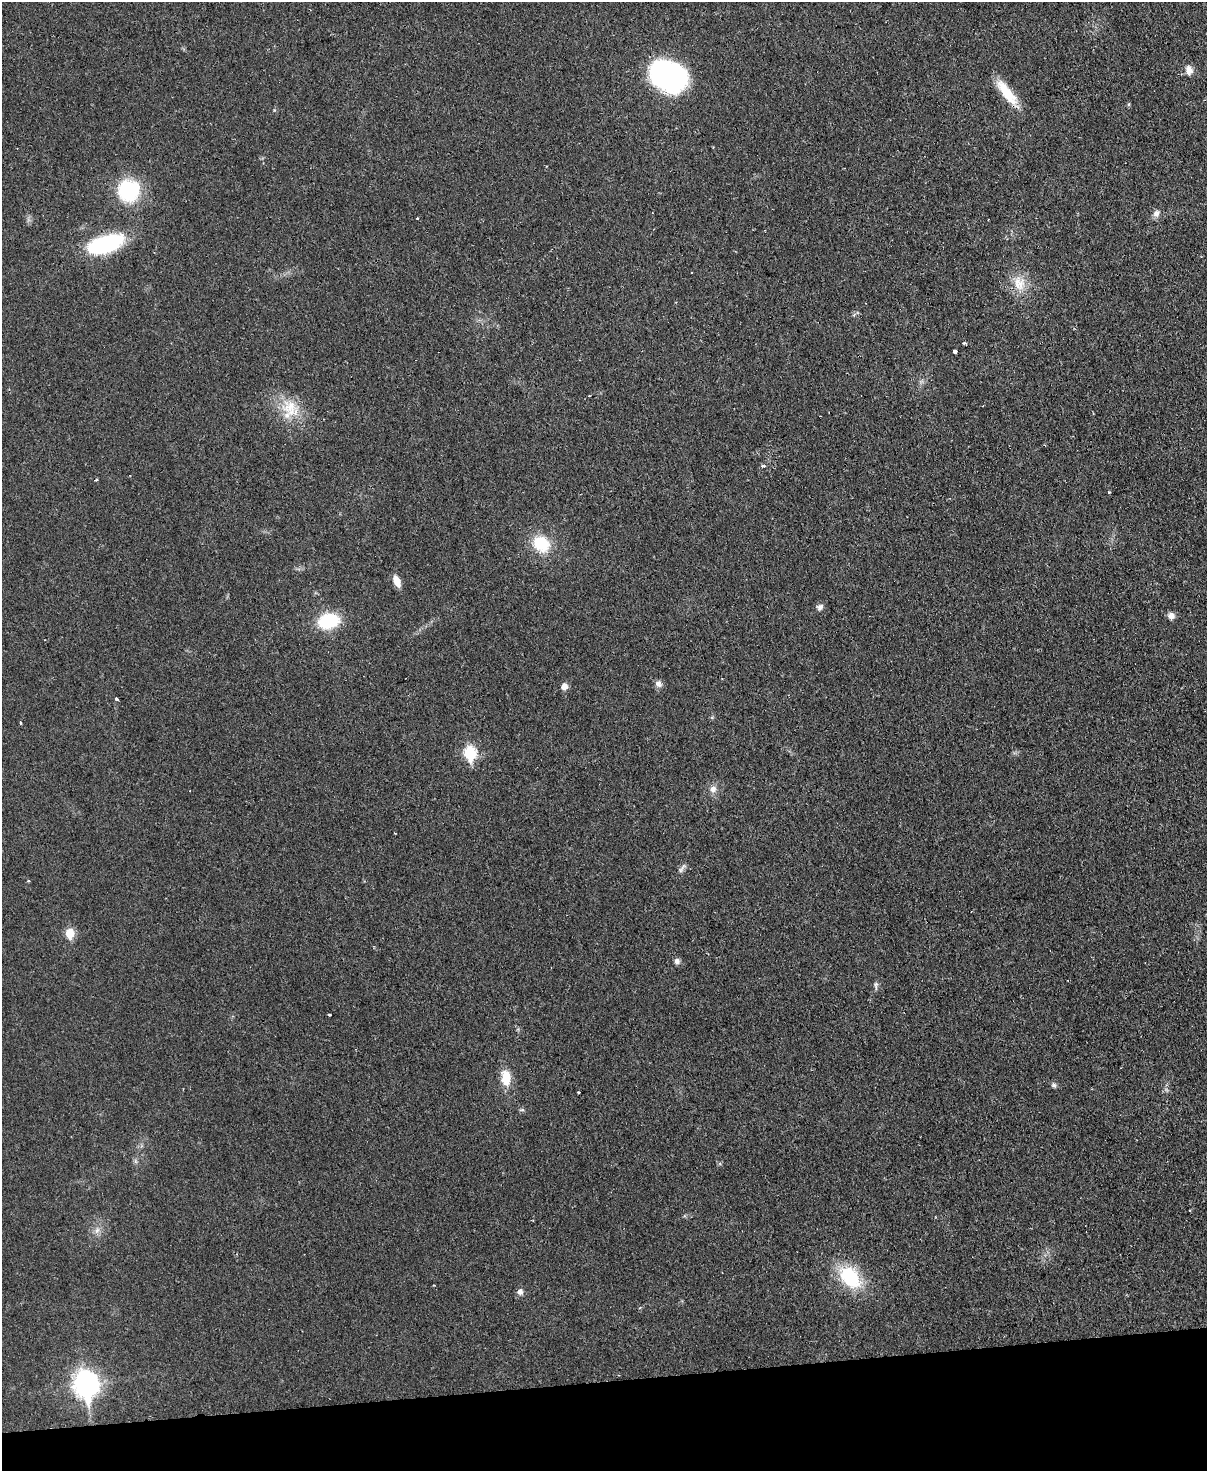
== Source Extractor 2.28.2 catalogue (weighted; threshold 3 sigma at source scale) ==
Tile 10 of 4 x 3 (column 2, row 3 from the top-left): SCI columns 1265-2469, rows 263-1731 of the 4937 x 4824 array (HDU 1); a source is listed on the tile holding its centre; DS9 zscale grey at full resolution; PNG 1209 x 1473 px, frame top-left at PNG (2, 2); no overlay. Shown black and unused: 6% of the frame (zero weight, under 2 of 3 exposures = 3% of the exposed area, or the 3 px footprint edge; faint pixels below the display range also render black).
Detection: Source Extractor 2.28.2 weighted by HDU 2 'WHT'; one run over the whole footprint, this tile lists its part. Background 0.0361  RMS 0.005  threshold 0.0226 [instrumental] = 3 sigma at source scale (4.5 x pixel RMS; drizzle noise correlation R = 1.50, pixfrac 1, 0.05/0.05 arcsec/px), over >= 5 px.
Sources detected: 41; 2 cosmic-ray / hot-pixel residue — not listed; the other 39 listed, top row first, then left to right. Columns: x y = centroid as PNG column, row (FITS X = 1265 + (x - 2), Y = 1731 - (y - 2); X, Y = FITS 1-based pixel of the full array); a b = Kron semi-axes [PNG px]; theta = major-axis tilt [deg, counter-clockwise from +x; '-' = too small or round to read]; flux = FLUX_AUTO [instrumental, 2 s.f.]
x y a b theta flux
1189 70 11 8 -86 3.7
668 76 34 26 -28 88
1007 93 36 11 -51 14
1129 104 5 4 - 0.63
129 191 22 21 - 36
1156 213 11 9 53 2.4
417 218 3 2 - 0.47
105 244 38 17 18 49
1019 283 22 17 -63 10
964 343 3 2 - 1.1
955 351 3 3 - 20
290 408 28 21 -73 16
763 466 4 3 - 2.3
96 480 4 3 - 1.1
1109 492 3 3 - 0.52
541 544 18 15 -39 20
397 581 12 6 -67 5.5
820 607 8 7 - 1.8
1171 616 8 7 - 2.5
328 621 19 13 11 29
658 684 9 8 - 2.3
564 687 6 6 - 4
116 699 3 3 - 1.7
20 723 5 3 - 0.5
470 753 8 6 -87 48
713 789 10 9 - 3.1
682 868 16 6 51 1.8
70 933 6 5 - 17
677 961 7 7 - 1.7
876 985 12 4 -87 1.3
329 1014 4 3 - 1.3
506 1078 15 10 -83 11
1054 1085 7 6 - 1.2
578 1092 3 3 - 0.89
522 1110 8 4 8 0.76
97 1230 11 7 79 2.6
850 1277 27 17 -48 32
520 1292 8 7 - 2.2
86 1385 11 9 -82 380
Overlapping masked pixels (flux is a lower limit): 1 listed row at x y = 1007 93